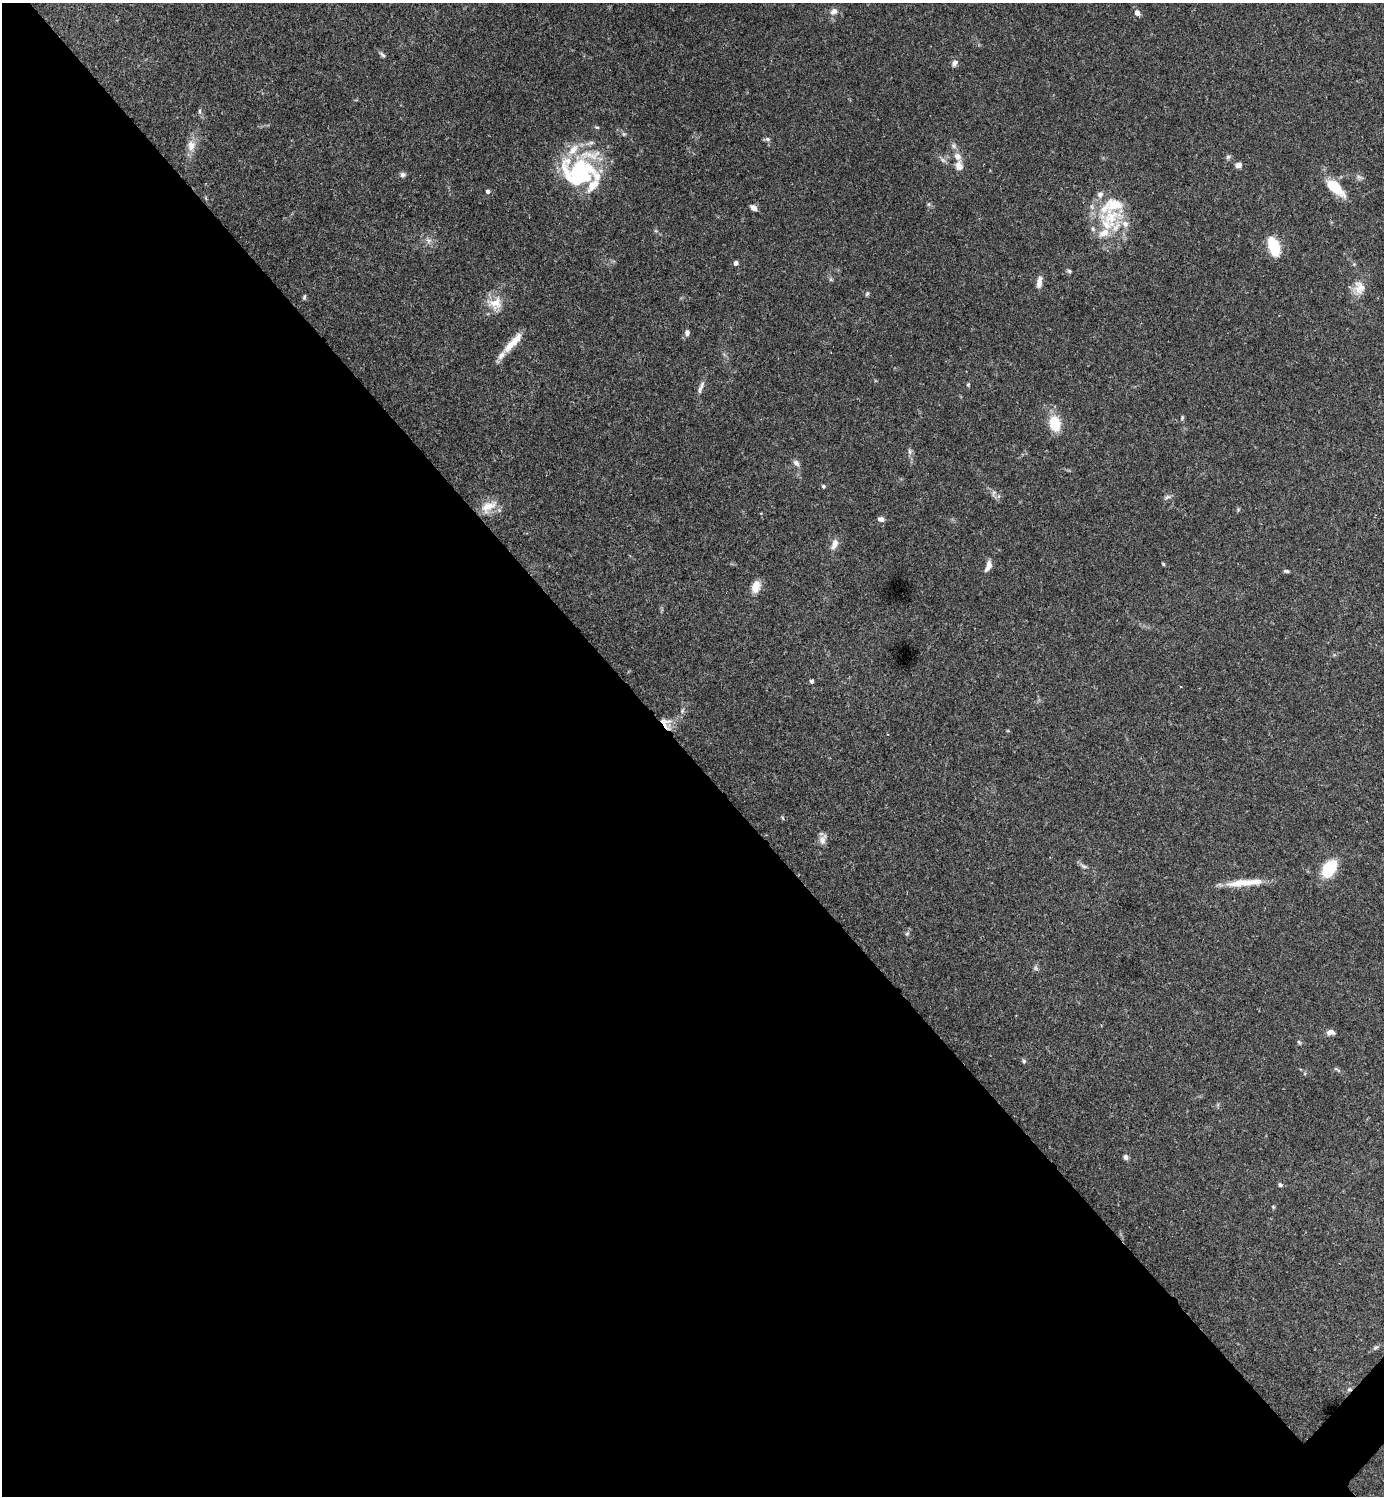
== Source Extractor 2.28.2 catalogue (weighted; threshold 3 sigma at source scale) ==
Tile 9 of 4 x 4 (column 1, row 3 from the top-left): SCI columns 301-1682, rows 1498-2991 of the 5985 x 5985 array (HDU 1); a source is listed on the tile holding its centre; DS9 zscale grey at full resolution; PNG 1386 x 1498 px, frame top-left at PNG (2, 3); no overlay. Shown black and unused: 50% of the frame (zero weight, under 3 of 4 exposures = <1% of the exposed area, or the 3 px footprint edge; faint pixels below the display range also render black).
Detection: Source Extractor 2.28.2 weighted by HDU 2 'WHT'; one run over the whole footprint, this tile lists its part. Background 0.153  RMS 0.0046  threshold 0.0206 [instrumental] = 3 sigma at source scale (4.5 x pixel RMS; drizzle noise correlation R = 1.50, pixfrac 1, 0.05/0.05 arcsec/px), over >= 5 px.
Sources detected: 76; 1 cosmic-ray / hot-pixel residue — not listed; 12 inside a brighter listed object's ellipse — not listed separately; the other 63 listed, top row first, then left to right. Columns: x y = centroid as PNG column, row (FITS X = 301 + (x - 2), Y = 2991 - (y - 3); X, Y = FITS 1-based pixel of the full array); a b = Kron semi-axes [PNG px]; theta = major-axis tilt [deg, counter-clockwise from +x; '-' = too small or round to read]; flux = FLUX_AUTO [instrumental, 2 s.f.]
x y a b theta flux
834 11 11 8 36 2.4
1137 13 6 5 - 2.6
382 55 9 4 -42 1
954 63 9 6 57 1.7
200 111 8 4 -82 0.8
597 127 7 3 -8 0.58
767 139 7 6 - 1.1
191 146 16 11 88 4.4
954 146 7 7 - 1.3
1228 157 6 6 - 0.92
1238 165 7 5 16 2.3
959 166 11 8 -81 3.4
579 173 42 36 28 52
403 175 7 6 - 1.2
1335 188 28 12 -40 11
487 191 5 5 - 0.99
929 204 6 4 71 0.66
753 208 8 5 -37 2.3
1111 217 40 30 -43 24
428 240 9 7 -55 1.9
1274 247 18 9 -70 17
736 263 6 5 - 1.2
1069 271 6 5 - 0.79
1039 282 13 6 82 3.2
1359 288 19 14 -85 5.9
867 294 6 5 - 0.67
304 297 7 4 76 0.67
495 303 22 17 -1 7.6
687 333 8 6 83 1.6
513 342 33 8 47 7.8
968 384 5 3 - 0.46
701 388 21 5 69 2.1
1182 418 7 4 76 0.57
1055 424 17 11 -78 12
910 452 9 4 -89 1.1
796 463 10 7 -45 1.7
823 486 5 4 - 0.77
994 493 10 4 67 0.98
1167 497 9 5 26 1.2
489 506 24 12 30 7.1
881 519 8 6 -13 1.7
834 544 14 8 67 3.1
1163 564 4 4 - 0.58
988 566 13 6 70 3.3
1286 571 7 5 -15 0.75
756 587 15 9 71 4.8
811 681 4 4 - 1.1
666 723 19 10 -55 4.6
783 818 6 3 -70 0.48
823 839 16 8 71 2.9
1083 866 9 5 -27 1.1
1329 868 16 11 60 20
1241 883 40 9 7 9.7
907 934 6 4 2 0.65
1036 968 7 4 -89 0.9
1331 1032 10 6 0 2.3
1299 1042 7 4 -45 0.64
1024 1061 7 5 -34 0.85
1336 1069 9 3 -28 0.75
1126 1157 7 6 - 1.3
1280 1185 6 5 - 1
1273 1207 5 4 - 0.48
1375 1348 8 5 39 0.98
Overlapping masked pixels (flux is a lower limit): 1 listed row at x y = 666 723